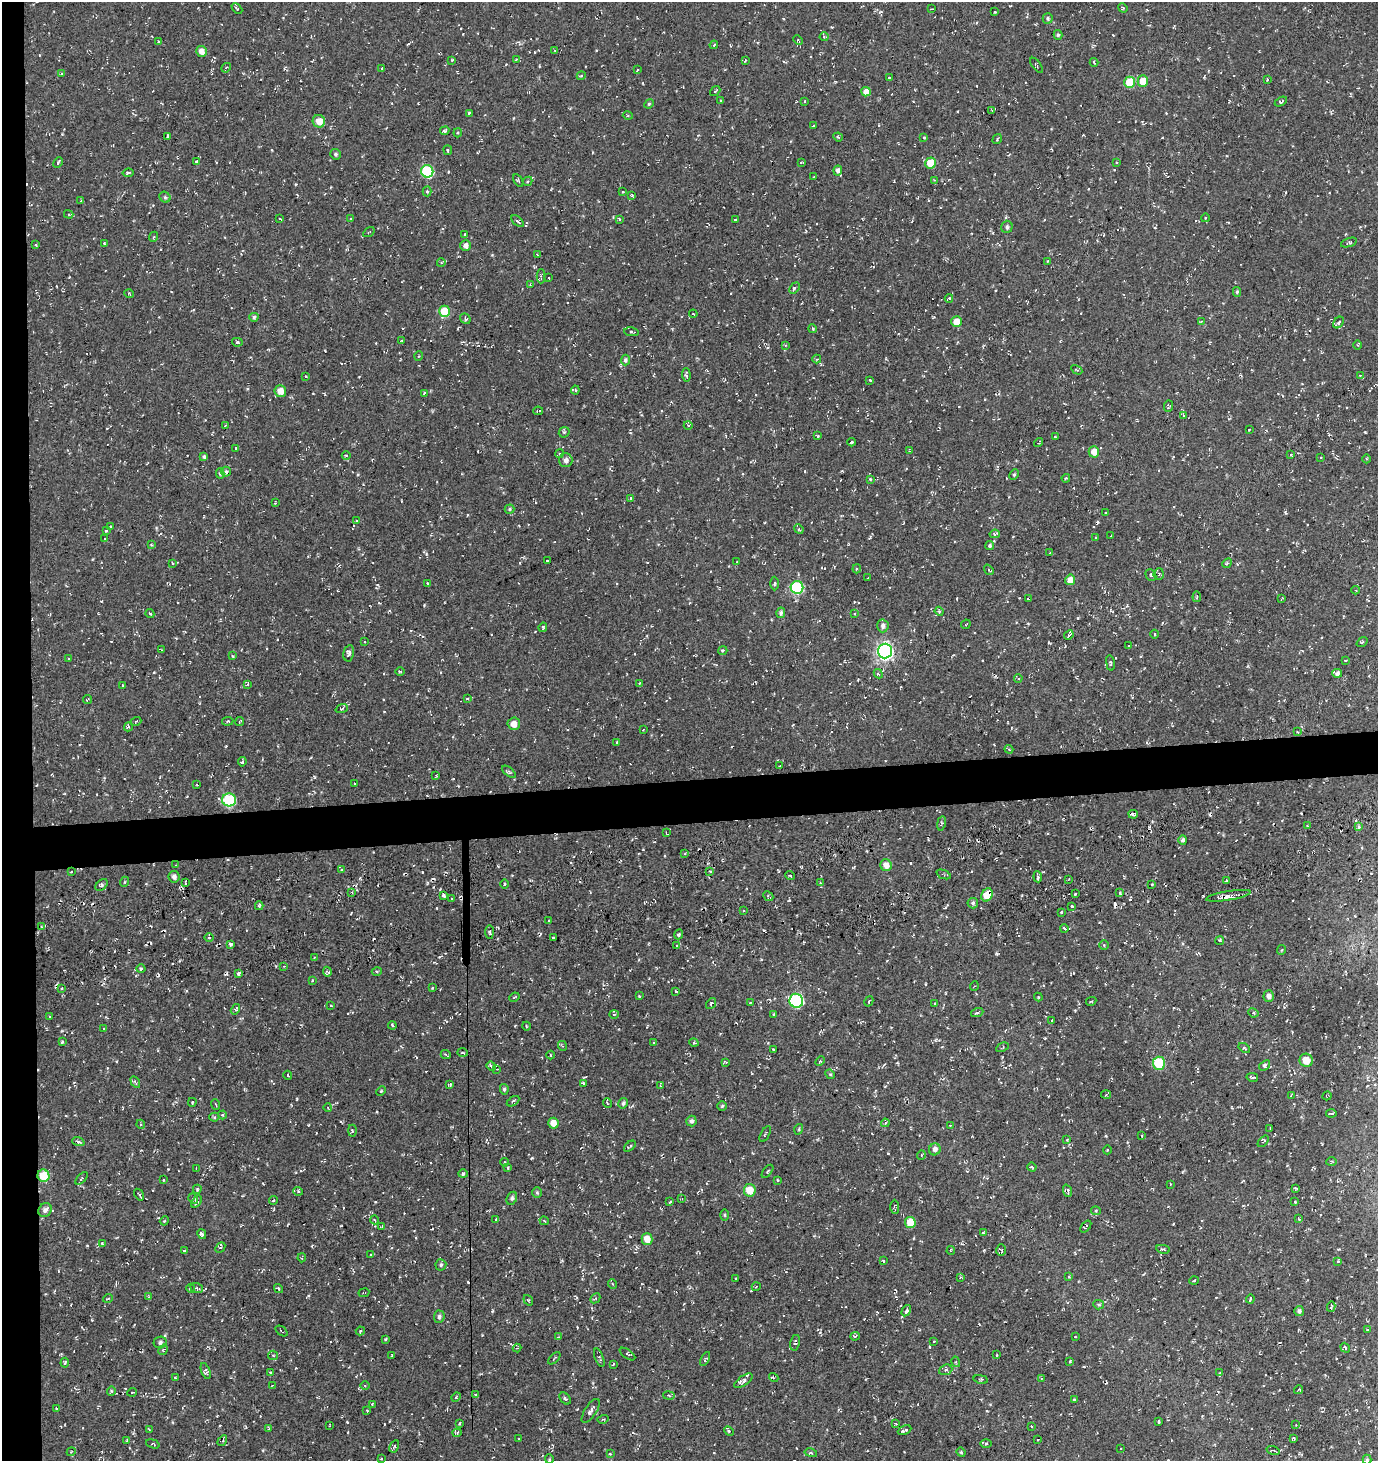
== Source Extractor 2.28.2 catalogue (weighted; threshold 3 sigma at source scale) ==
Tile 4 of 3 x 3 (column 1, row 2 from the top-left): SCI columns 28-1403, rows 1587-3045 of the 4198 x 4559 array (HDU 1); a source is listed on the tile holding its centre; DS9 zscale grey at full resolution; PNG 1380 x 1463 px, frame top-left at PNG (2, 2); each listed source drawn as its Kron ellipse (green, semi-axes under 4 px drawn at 4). Shown black and unused: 5% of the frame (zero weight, under 3 of 4 exposures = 5% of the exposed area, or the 3 px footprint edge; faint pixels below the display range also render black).
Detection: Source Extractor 2.28.2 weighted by HDU 2 'WHT'; one run over the whole footprint, this tile lists its part. Background 0.00417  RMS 0.0048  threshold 0.0217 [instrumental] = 3 sigma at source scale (4.5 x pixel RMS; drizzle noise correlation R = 1.50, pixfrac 1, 0.0396/0.0396 arcsec/px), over >= 5 px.
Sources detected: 675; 65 cosmic-ray / hot-pixel residue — neither listed nor drawn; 5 inside a brighter listed object's ellipse — not listed separately; of the other 605, all 500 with FLUX_AUTO >= 0.378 (the completeness limit of this list) listed and drawn (105 fainter detections not listed), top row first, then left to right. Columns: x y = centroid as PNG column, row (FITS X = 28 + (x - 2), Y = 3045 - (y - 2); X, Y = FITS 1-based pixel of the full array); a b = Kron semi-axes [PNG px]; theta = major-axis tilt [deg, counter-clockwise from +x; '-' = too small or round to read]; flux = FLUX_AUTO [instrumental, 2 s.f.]
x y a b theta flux
1123 8 5 3 - 0.48
237 9 6 3 -45 0.68
932 9 3 2 - 0.54
995 12 3 2 - 0.51
1048 18 5 5 - 0.85
1058 35 5 4 - 0.82
824 37 4 4 - 0.58
798 40 5 3 - 0.47
158 41 3 3 - 0.43
714 45 4 3 - 0.56
202 51 5 5 - 3.3
555 51 3 3 - 0.51
516 59 4 3 - 0.38
452 60 3 3 - 0.53
745 60 3 2 - 0.63
1094 62 4 3 - 0.38
1037 65 9 2 -54 0.6
226 68 5 3 - 0.78
382 68 4 3 - 0.58
637 70 3 3 - 0.38
62 73 3 3 - 0.46
581 76 4 3 - 0.45
889 78 3 3 - 0.55
1267 79 3 3 - 0.44
1143 81 5 5 - 7.4
1130 82 5 5 - 14
715 91 6 2 40 0.51
866 92 5 4 - 3.7
721 100 3 2 - 0.75
805 101 4 2 - 0.39
1281 102 6 3 29 0.78
649 104 5 4 - 0.66
992 110 4 3 - 0.68
469 113 3 3 - 0.7
628 116 5 3 - 0.53
319 121 6 6 - 5.8
813 126 4 3 - 0.78
445 131 5 3 - 0.67
458 133 4 4 - 0.51
168 136 4 3 - 0.39
838 137 5 3 - 0.68
924 137 3 3 - 0.74
997 139 5 3 - 0.5
448 150 5 2 - 0.45
336 154 5 5 - 1.1
197 161 3 3 - 0.58
801 162 3 2 - 0.39
1116 162 3 2 - 0.41
58 163 5 3 - 0.6
931 163 5 5 - 10
838 170 5 4 - 1.9
427 171 6 6 - 35
128 173 5 3 - 0.9
813 177 3 2 - 0.38
518 180 7 3 -59 0.52
934 180 4 3 - 0.57
528 181 5 3 - 0.73
427 191 5 4 - 0.61
623 192 3 2 - 0.66
632 195 3 3 - 0.6
165 197 6 5 - 0.78
81 201 3 3 - 0.55
69 214 5 4 - 0.6
1205 218 4 3 - 0.38
280 219 3 2 - 0.58
350 219 3 3 - 0.84
619 219 3 3 - 0.66
735 220 3 2 - 0.41
517 221 7 4 -43 0.77
1007 227 6 5 - 1.3
369 232 6 2 33 0.43
465 235 3 2 - 0.73
153 237 5 3 - 0.43
1349 243 8 4 19 0.76
104 244 4 3 - 0.47
36 245 3 3 - 0.56
466 246 5 5 - 2.2
537 254 3 2 - 0.4
1048 261 3 3 - 0.44
441 263 4 3 - 0.39
541 276 7 4 89 0.85
548 278 3 2 - 0.42
530 285 3 3 - 0.42
794 288 6 4 47 0.83
1237 292 5 4 - 0.66
129 294 5 3 - 0.4
949 298 4 4 - 0.52
445 311 6 5 - 14
693 314 4 3 - 0.39
254 317 4 4 - 1
465 319 6 4 -51 0.76
1201 321 3 3 - 0.47
956 322 5 5 - 5.6
1339 322 6 4 49 1.2
813 329 4 3 - 0.44
632 332 7 4 -8 0.83
401 340 3 2 - 0.52
237 342 5 4 - 1.1
785 345 4 3 - 0.45
1358 345 5 3 - 0.47
419 356 5 3 - 0.41
817 359 4 4 - 0.63
625 360 5 4 - 1.1
1077 370 6 3 -29 0.53
686 375 7 3 -88 0.96
1360 375 3 2 - 0.4
305 376 3 3 - 0.42
870 380 4 3 - 0.48
575 390 4 4 - 0.53
280 391 6 5 - 4.7
424 393 3 2 - 0.66
1169 406 6 4 83 0.7
538 411 5 3 - 1
1183 416 4 2 - 0.38
688 425 4 3 - 0.43
225 426 3 3 - 0.4
1249 430 3 2 - 0.42
564 432 6 5 - 0.69
818 436 4 3 - 0.55
1055 437 3 2 - 0.59
851 442 4 3 - 0.7
1039 443 5 3 - 0.62
236 448 2 2 - 0.43
909 451 3 3 - 0.39
1094 452 6 5 - 4.5
559 454 4 3 - 0.62
1290 455 4 3 - 0.72
346 456 4 3 - 0.52
204 457 4 4 - 0.95
1320 457 3 2 - 0.68
1366 459 4 3 - 0.46
566 460 7 6 - 2.1
226 472 5 5 - 1.1
220 473 5 4 - 0.76
1014 475 5 4 - 0.69
1066 478 4 3 - 0.47
870 479 4 3 - 0.48
630 498 4 2 - 0.41
275 503 3 3 - 0.4
509 509 5 4 - 0.65
1105 513 3 2 - 0.5
356 521 4 2 - 0.42
110 527 3 2 - 0.47
799 529 5 4 - 0.6
106 531 3 3 - 0.53
995 534 5 4 - 0.77
1111 536 3 2 - 0.44
1096 538 4 2 - 0.49
105 539 3 3 - 0.41
151 545 4 3 - 0.45
990 545 5 4 - 0.76
1050 553 3 3 - 0.49
547 560 3 3 - 0.89
737 562 3 3 - 0.61
172 563 4 2 - 0.38
1227 563 5 4 - 0.83
857 569 4 3 - 0.6
989 570 5 3 - 0.55
1159 574 6 5 - 0.85
1151 575 6 5 - 0.78
868 578 3 2 - 0.41
1070 580 5 5 - 4.5
427 583 3 3 - 0.41
774 583 7 3 89 0.59
797 587 6 6 - 45
1356 590 4 3 - 0.44
1197 597 5 2 - 0.47
1282 598 4 2 - 0.43
1028 599 3 2 - 0.5
939 611 4 3 - 0.57
150 613 4 3 - 0.6
781 613 5 4 - 1.1
854 614 3 3 - 0.43
966 624 5 2 - 0.43
883 626 6 5 - 1.7
543 627 5 4 - 0.84
1155 634 4 3 - 0.43
1069 635 5 4 - 0.77
365 642 3 3 - 0.7
1362 642 6 3 36 0.44
1129 646 3 3 - 0.49
161 650 3 3 - 0.4
723 650 5 4 - 0.72
885 651 7 7 - 160
349 653 8 5 79 1.5
232 656 3 2 - 0.46
68 658 3 2 - 0.4
1345 660 3 2 - 0.53
1110 663 8 4 -79 0.66
400 671 5 3 - 0.54
1337 673 5 4 - 1.4
878 674 5 3 - 0.95
1018 678 4 3 - 0.9
639 683 4 3 - 0.41
248 684 4 3 - 0.71
122 685 3 2 - 0.42
467 699 4 3 - 0.67
87 700 4 2 - 0.52
342 708 6 4 21 0.72
136 721 5 3 - 0.47
228 721 5 3 - 0.65
240 721 4 2 - 0.51
514 724 6 6 - 3.9
128 727 4 3 - 0.71
643 729 3 2 - 0.43
1297 732 3 2 - 0.46
617 742 2 2 - 0.46
1009 749 4 3 - 0.57
242 762 4 3 - 1
780 766 3 2 - 0.41
509 772 8 4 -39 0.86
436 776 4 3 - 0.52
354 783 3 2 - 0.42
197 785 3 2 - 0.39
229 800 7 6 - 35
1133 814 5 3 - 1.2
941 823 7 3 81 0.67
1308 826 4 2 - 0.44
1359 827 4 3 - 0.91
666 833 4 3 - 0.49
1183 840 5 4 - 1.3
685 853 3 3 - 0.61
176 865 4 3 - 0.51
886 865 6 5 - 3.5
341 870 4 2 - 0.44
710 871 4 3 - 0.59
71 872 4 3 - 0.45
944 874 7 2 -22 0.51
790 876 5 3 - 0.69
174 877 6 5 - 1.8
1038 877 5 2 - 1
1069 879 3 3 - 0.4
1227 881 4 3 - 0.92
124 882 5 3 - 0.46
186 883 4 2 - 0.55
820 883 4 3 - 0.52
504 884 4 3 - 0.44
101 885 7 5 41 0.94
1152 885 3 2 - 0.51
352 893 3 2 - 0.4
1120 893 3 3 - 0.51
1075 894 3 2 - 1
444 895 4 3 - 1.2
987 895 7 5 62 9.2
768 896 5 3 - 0.75
1228 896 22 4 9 4.1
452 899 3 3 - 0.68
973 903 5 5 - 1.1
259 906 4 3 - 0.81
1072 906 3 3 - 1.4
744 910 3 2 - 0.43
1061 912 3 3 - 3.3
548 921 2 2 - 0.51
41 927 4 2 - 0.42
1064 928 4 3 - 0.84
490 932 7 3 -88 0.77
679 934 5 3 - 0.74
209 938 5 3 - 0.6
554 938 3 3 - 0.93
1220 940 4 4 - 0.69
231 944 4 3 - 2.3
1104 945 5 5 - 0.67
677 946 3 3 - 0.51
1281 950 5 3 - 0.4
315 957 3 2 - 0.52
284 966 3 2 - 0.43
141 969 4 3 - 0.53
377 971 5 3 - 0.56
327 972 5 4 - 1.1
238 974 3 3 - 1.5
312 980 3 2 - 0.5
974 986 5 3 - 0.39
62 988 4 3 - 0.64
432 988 3 2 - 0.53
676 991 4 3 - 0.68
639 996 3 3 - 0.66
1269 996 6 5 - 2.1
514 997 5 3 - 0.57
1038 997 4 4 - 0.47
796 1001 7 7 - 56
869 1001 5 2 - 0.41
1091 1001 5 4 - 0.53
750 1003 4 2 - 0.43
935 1003 4 2 - 0.39
711 1004 6 4 50 0.83
331 1006 3 2 - 0.57
235 1009 5 4 - 1.2
977 1012 6 4 19 0.88
1253 1013 5 4 - 0.87
614 1014 4 4 - 0.65
773 1015 4 3 - 0.57
50 1017 3 3 - 0.46
1052 1020 3 2 - 0.4
392 1025 4 3 - 0.57
526 1026 4 3 - 0.45
104 1028 4 3 - 0.43
62 1042 3 3 - 0.71
654 1043 3 3 - 0.74
694 1043 5 3 - 0.49
563 1046 5 3 - 0.5
1002 1047 6 3 26 0.56
1244 1048 6 3 -33 0.63
773 1050 3 2 - 0.53
462 1053 5 3 - 0.64
446 1055 5 3 - 0.48
550 1055 4 3 - 0.41
1306 1060 6 6 - 6.5
820 1061 5 3 - 0.56
726 1062 4 3 - 0.51
1159 1063 6 6 - 22
1265 1065 6 4 38 1.3
491 1066 5 3 - 0.83
497 1069 4 3 - 0.38
830 1074 5 4 - 0.58
288 1075 4 3 - 0.46
1252 1077 6 2 -12 0.68
135 1082 6 3 -58 0.92
583 1083 3 3 - 0.65
450 1085 4 3 - 0.6
661 1086 4 3 - 0.42
504 1089 5 4 - 0.83
381 1091 5 3 - 0.47
1106 1095 5 3 - 0.54
1291 1095 4 3 - 0.51
1327 1096 4 3 - 0.4
513 1101 7 3 33 0.7
192 1102 4 3 - 0.55
607 1103 5 3 - 0.4
623 1103 5 4 - 1.1
216 1104 5 2 - 0.4
722 1106 5 4 - 0.64
328 1108 4 3 - 0.39
1331 1113 5 2 - 0.52
222 1115 4 4 - 0.56
214 1117 5 4 - 0.85
691 1121 5 5 - 1.2
553 1123 5 5 - 4.2
885 1123 4 4 - 0.7
141 1124 4 4 - 0.74
950 1125 4 3 - 0.38
1270 1128 3 2 - 0.47
799 1129 5 3 - 0.48
352 1131 6 3 89 0.5
765 1134 9 2 62 0.5
1142 1136 3 3 - 0.39
1067 1140 3 2 - 0.44
1263 1141 7 4 49 0.82
78 1142 6 3 -18 0.76
630 1146 7 2 41 0.59
935 1149 6 5 - 2.1
1107 1150 4 3 - 0.38
921 1155 5 3 - 0.39
505 1162 4 3 - 0.38
1332 1162 5 4 - 0.56
1032 1167 5 3 - 0.45
196 1168 3 2 - 0.43
508 1168 4 3 - 0.53
768 1171 7 3 51 0.64
463 1174 4 4 - 0.62
43 1176 6 6 - 11
82 1178 8 4 48 0.81
163 1180 3 2 - 0.46
777 1180 3 3 - 0.51
1170 1184 3 2 - 0.43
1295 1188 4 2 - 0.5
197 1189 4 3 - 0.59
750 1190 6 6 - 7.3
298 1191 5 4 - 0.65
1067 1191 6 4 -69 1
537 1193 5 5 - 0.69
139 1195 6 3 -55 0.74
512 1198 7 5 64 1.1
682 1198 4 3 - 0.44
193 1199 5 4 - 0.78
273 1200 4 3 - 0.64
197 1202 7 4 54 1.1
670 1202 4 3 - 0.47
1295 1202 3 2 - 0.41
895 1207 7 3 -88 0.78
45 1210 7 6 - 1.8
1096 1211 5 4 - 0.65
725 1215 5 3 - 0.53
496 1219 3 3 - 0.55
1299 1219 3 3 - 0.56
375 1220 4 2 - 0.39
164 1221 4 3 - 0.44
544 1221 5 3 - 0.52
910 1222 5 5 - 9.6
382 1226 3 3 - 0.42
1086 1226 7 2 52 0.56
984 1233 4 3 - 0.7
202 1234 5 4 - 1.2
647 1239 6 5 - 5.1
102 1244 4 3 - 0.5
220 1248 6 3 48 0.48
1163 1249 7 3 -11 0.79
184 1250 4 3 - 0.67
951 1250 4 3 - 0.51
1001 1250 6 4 -88 0.87
370 1255 2 2 - 0.4
302 1258 4 3 - 0.58
883 1261 3 2 - 0.5
1338 1261 3 2 - 0.39
441 1265 5 5 - 0.86
1069 1276 3 3 - 0.5
960 1277 4 3 - 0.48
736 1279 3 2 - 0.43
1194 1281 4 3 - 0.52
613 1284 5 3 - 0.42
756 1287 4 3 - 0.38
191 1288 4 3 - 0.43
197 1288 6 5 - 0.93
279 1289 5 3 - 0.81
364 1293 5 2 - 0.43
149 1297 4 4 - 0.5
108 1298 5 3 - 0.39
595 1298 5 3 - 0.55
1250 1299 4 2 - 0.84
528 1300 5 3 - 0.46
1099 1305 5 4 - 0.66
1331 1307 5 2 - 0.64
906 1311 6 4 58 2.3
1299 1311 5 5 - 1.5
439 1317 6 5 - 1.3
1367 1329 3 2 - 0.39
281 1331 7 2 -40 0.38
360 1331 4 3 - 0.82
855 1336 4 3 - 0.76
558 1337 3 3 - 0.52
1075 1337 3 2 - 0.42
385 1339 3 2 - 0.5
934 1341 3 2 - 0.41
160 1342 6 5 - 1.6
795 1343 8 5 76 1.1
517 1348 4 3 - 0.44
1345 1348 5 3 - 0.83
163 1350 5 3 - 0.49
627 1354 9 4 -35 0.77
273 1355 5 4 - 0.62
997 1355 3 2 - 0.52
392 1356 3 2 - 0.44
554 1358 7 2 45 0.42
599 1358 10 4 -68 0.86
705 1359 7 4 62 0.82
1070 1361 3 3 - 0.55
956 1362 5 3 - 0.54
65 1363 5 3 - 0.62
613 1364 3 2 - 0.46
946 1370 7 5 22 1
206 1371 8 4 -70 1.1
271 1372 3 2 - 0.64
1219 1373 4 2 - 0.45
175 1378 3 2 - 0.42
774 1378 5 3 - 0.59
1041 1378 3 2 - 0.43
981 1379 7 3 -12 0.49
743 1381 10 4 34 1.7
365 1385 4 3 - 0.49
272 1386 4 2 - 0.42
1298 1390 5 3 - 0.48
111 1391 5 4 - 0.61
132 1392 5 3 - 0.44
475 1394 4 3 - 0.39
669 1395 6 3 -10 0.57
456 1397 5 4 - 0.59
565 1398 7 4 -49 0.94
1074 1400 4 3 - 0.53
372 1404 3 2 - 0.51
57 1408 3 3 - 0.67
367 1411 3 2 - 0.5
591 1411 14 5 57 2
603 1419 5 3 - 0.51
1159 1422 4 2 - 0.49
459 1423 3 2 - 0.64
896 1424 4 3 - 0.67
1296 1424 2 2 - 0.38
330 1426 4 2 - 0.41
1032 1427 3 2 - 0.42
269 1428 4 4 - 0.46
149 1429 3 2 - 0.42
905 1430 7 3 25 1.3
729 1431 5 3 - 0.87
457 1433 4 4 - 0.66
519 1439 2 2 - 0.43
1294 1439 4 3 - 0.6
127 1440 3 3 - 0.53
1038 1440 2 2 - 0.38
222 1441 6 3 59 0.74
986 1443 6 4 1 0.69
153 1444 7 4 -20 0.55
394 1446 6 3 61 0.72
1121 1448 2 2 - 0.46
1273 1450 7 2 -15 0.55
71 1452 4 3 - 0.39
961 1452 5 4 - 0.55
811 1453 6 3 -12 0.68
610 1454 4 3 - 0.5
381 1459 4 3 - 0.42
549 1459 5 4 - 0.52
1367 1460 5 4 - 0.68
Overlapping masked pixels (flux is a lower limit): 5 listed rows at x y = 1133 814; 186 883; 987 895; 1228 896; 43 1176
Isophote crosses this tile's border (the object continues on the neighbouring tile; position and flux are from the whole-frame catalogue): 1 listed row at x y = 1367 1460
Unlisted compact peaks at least as high as the median listed source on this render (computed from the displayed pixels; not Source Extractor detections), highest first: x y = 789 900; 1365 432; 297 1099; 424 605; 997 954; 1203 896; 168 1169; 1285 512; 426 554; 984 1250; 1078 618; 1106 1136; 492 1311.